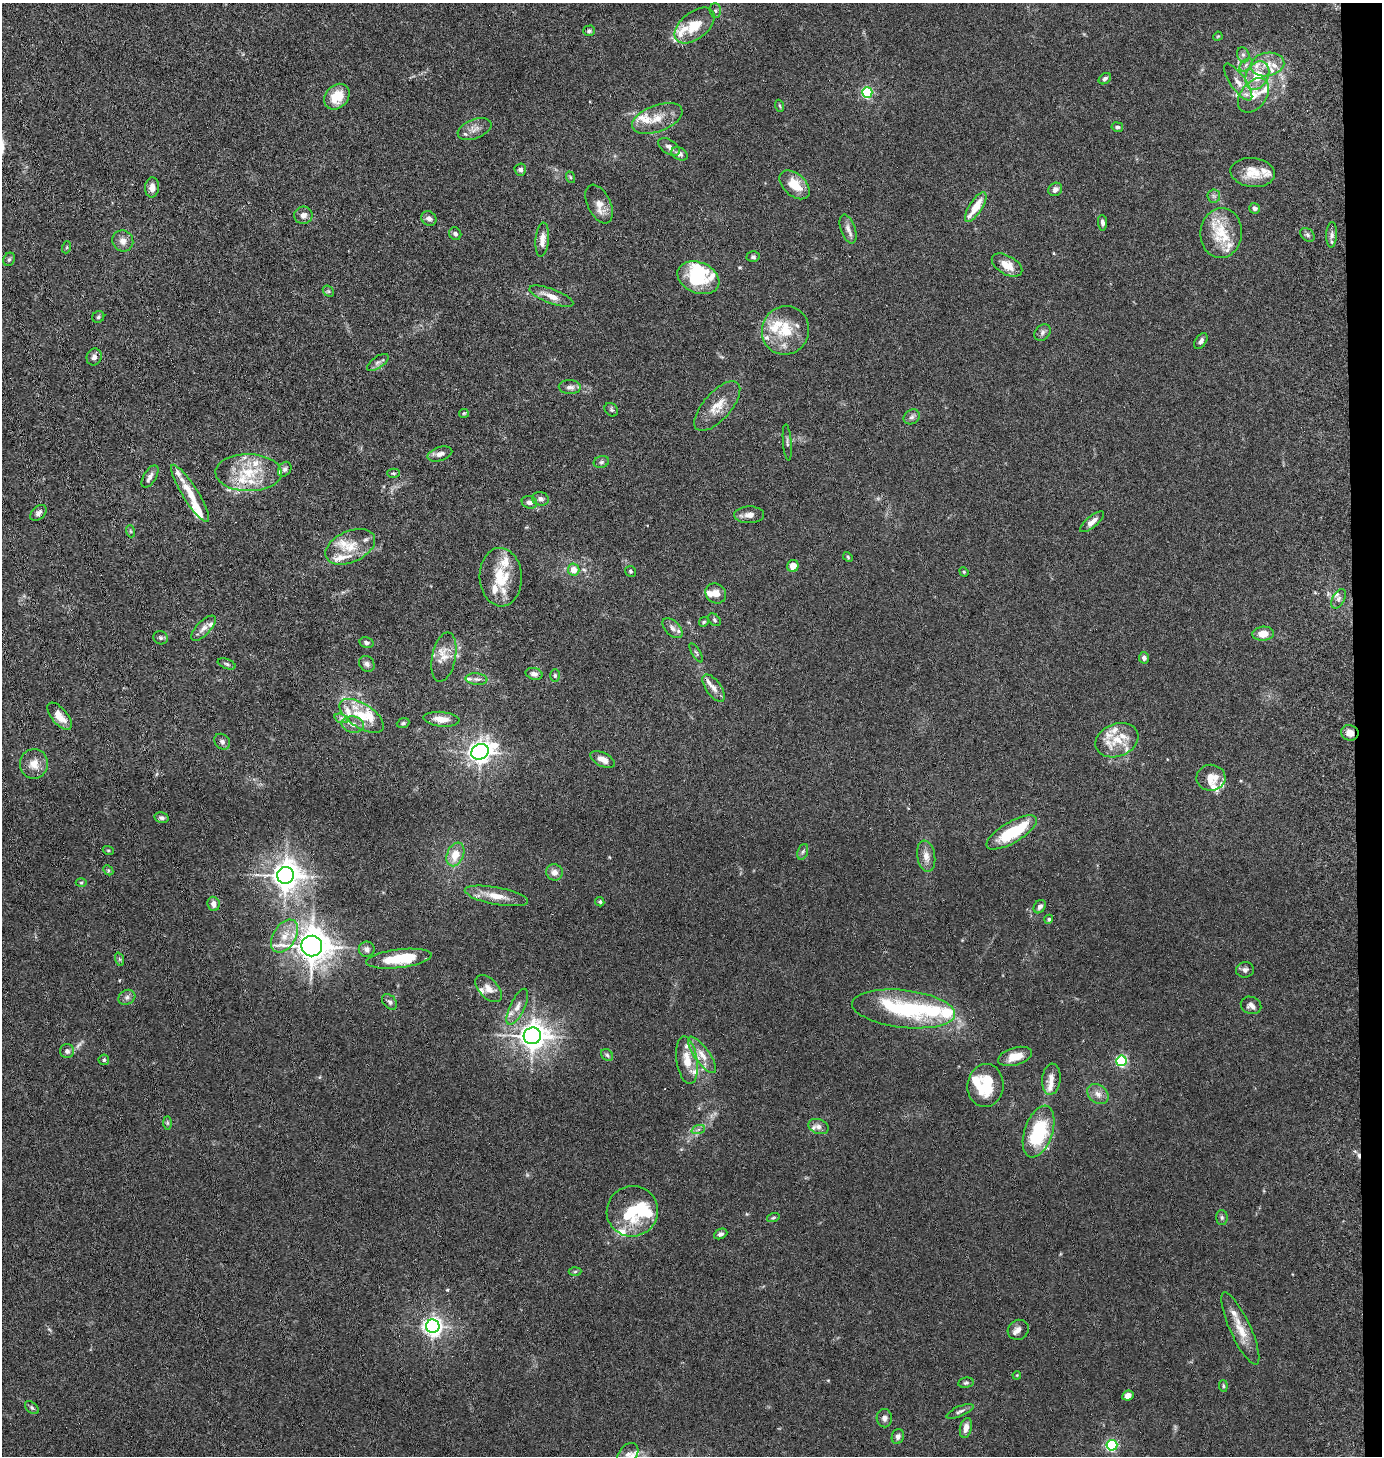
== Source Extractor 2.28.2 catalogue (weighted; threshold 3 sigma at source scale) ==
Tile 6 of 3 x 3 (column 3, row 2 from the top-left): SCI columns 2919-4298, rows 1463-2916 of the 4500 x 4376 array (HDU 1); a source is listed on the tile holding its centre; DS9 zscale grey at full resolution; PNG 1384 x 1458 px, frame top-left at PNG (2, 3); each listed source drawn as its Kron ellipse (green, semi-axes under 4 px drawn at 4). Shown black and unused: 2% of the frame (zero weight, under 5 of 10 exposures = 3% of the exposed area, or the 3 px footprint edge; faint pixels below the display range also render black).
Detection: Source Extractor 2.28.2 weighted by HDU 2 'WHT'; one run over the whole footprint, this tile lists its part. Background 0.0206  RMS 0.0018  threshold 0.00729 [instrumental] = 3 sigma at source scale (4.09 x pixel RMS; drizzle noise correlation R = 1.36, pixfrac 0.8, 0.05/0.05 arcsec/px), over >= 5 px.
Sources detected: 234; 1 too faint to see at this stretch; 5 inside a brighter object's white glare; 1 cosmic-ray / hot-pixel residue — neither listed nor drawn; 57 inside a brighter listed object's ellipse — not listed separately; the other 170 listed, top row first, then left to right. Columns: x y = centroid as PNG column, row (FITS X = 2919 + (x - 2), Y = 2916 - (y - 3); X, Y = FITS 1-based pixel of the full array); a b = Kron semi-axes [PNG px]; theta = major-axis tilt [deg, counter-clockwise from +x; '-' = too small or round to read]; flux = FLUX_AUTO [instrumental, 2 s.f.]
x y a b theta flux
715 11 7 5 -87 0.34
695 25 23 13 38 3.9
589 31 6 5 - 0.36
1218 36 5 3 - 0.15
1243 55 8 6 -68 0.48
1267 64 17 11 10 2.3
1246 65 8 4 46 0.44
1257 75 15 11 62 3.6
1105 79 7 5 36 0.43
1238 82 22 8 -55 1.6
867 92 5 5 - 17
1253 95 19 13 53 2.6
337 97 14 11 47 3.5
780 106 6 4 -70 0.21
657 118 26 13 21 2.9
1117 127 6 4 -10 0.36
474 129 18 9 21 1.3
669 147 12 7 -32 0.75
680 154 9 6 -29 0.82
520 170 6 6 - 0.54
1253 173 22 14 -7 3.1
570 177 6 3 -71 0.2
795 185 18 11 -42 3.1
152 187 10 7 86 1.1
1055 189 7 6 - 0.64
1214 196 7 6 - 0.46
599 204 21 11 -65 1.6
976 207 17 6 57 3.1
1255 208 5 5 - 0.52
303 215 9 8 - 0.93
429 218 8 7 - 0.75
1102 223 8 4 -85 0.53
848 229 15 7 -71 0.94
1221 233 25 20 84 5.4
455 234 6 5 - 0.47
1307 235 8 5 -42 0.41
1332 235 13 5 87 0.7
542 240 17 6 85 1.3
123 241 11 10 - 1.1
67 247 6 4 71 0.19
753 257 6 5 - 0.33
9 259 7 5 67 0.32
1007 265 17 9 -30 2.5
698 278 22 15 -23 6.3
328 291 6 4 -43 0.26
551 296 23 7 -21 1.8
98 317 6 5 - 0.29
785 330 24 23 - 5.8
1042 332 9 7 48 0.51
1201 341 9 5 55 0.51
94 357 8 7 - 0.74
378 362 12 5 36 0.6
570 387 11 7 -3 0.77
717 406 31 14 49 3.1
611 410 7 6 - 0.33
464 413 5 4 - 0.19
912 417 8 7 - 0.49
787 442 18 3 -85 0.38
440 454 13 7 18 0.77
601 462 8 6 16 0.37
285 469 8 6 57 0.49
248 473 33 18 -1 6.3
393 473 6 4 -1 0.24
150 477 12 6 58 0.76
190 493 33 7 -58 3.2
540 499 8 6 -9 0.62
529 502 8 6 -17 0.69
38 513 9 6 43 0.55
749 515 15 8 1 0.96
1092 522 15 5 40 1
130 531 6 4 -71 0.24
350 547 26 15 24 3.7
848 557 5 3 - 0.19
793 566 6 5 - 1.6
574 570 6 6 - 1.6
630 571 6 5 - 0.28
964 572 5 4 - 0.17
501 577 29 21 -87 5.7
716 593 11 9 -38 1.3
1338 599 10 6 62 0.58
714 620 7 5 -44 0.3
704 622 5 4 - 0.21
203 628 16 7 46 1
673 628 12 7 -44 0.75
1263 634 11 7 3 1.9
160 638 7 6 - 0.36
366 643 7 5 -14 0.4
696 653 11 3 -58 0.26
444 657 25 12 79 2.2
1144 658 6 5 - 0.67
227 664 9 5 -21 0.34
367 664 8 7 - 0.59
534 674 8 6 -14 0.62
555 675 6 5 - 0.31
476 679 11 5 -5 0.56
714 688 16 7 -54 1.1
60 716 16 8 -50 1.9
362 716 25 12 -33 4.1
341 718 7 4 -18 0.4
441 719 18 7 -5 1.7
403 723 6 4 20 0.32
353 724 11 8 -10 1
1350 733 9 7 -18 1.1
1117 740 22 16 21 3.7
222 742 8 7 - 0.49
480 752 9 7 27 100
603 759 13 6 -26 1.1
34 764 15 14 - 2
1211 778 14 13 - 2.6
161 818 7 5 -13 0.39
1012 832 29 10 30 7.5
108 850 5 3 - 0.17
803 852 8 5 70 0.35
455 854 12 8 67 2.6
926 856 15 9 -80 1.3
108 870 6 4 -46 0.21
554 872 8 8 - 1
285 875 8 8 - 190
81 882 5 3 - 0.2
496 896 32 8 -11 2.8
600 902 5 4 - 0.28
213 904 7 6 - 1
1040 907 7 5 56 0.64
1049 919 5 4 - 0.3
285 936 18 11 58 2.6
312 946 10 10 - 260
367 949 8 7 - 0.63
119 959 7 4 -71 0.25
399 959 33 9 7 6.1
1245 970 9 7 7 0.54
489 989 16 9 -46 1.3
127 997 9 7 29 0.63
390 1002 9 6 -50 0.47
1251 1005 10 8 -23 0.84
517 1007 20 7 64 1.4
904 1009 52 19 -6 13
532 1036 9 8 - 170
67 1051 7 7 - 0.52
607 1055 7 5 -45 0.32
702 1055 21 7 -54 1.8
1015 1056 17 9 16 2.2
104 1060 5 5 - 0.3
687 1060 24 10 -81 2.7
1121 1061 5 5 - 21
1051 1079 15 9 84 1.4
985 1085 21 18 85 6
1098 1094 11 9 -41 1.1
167 1123 7 4 -90 0.27
819 1127 10 7 -19 0.72
698 1130 7 4 20 0.35
1039 1132 27 14 71 11
632 1211 26 25 - 7.1
1222 1217 7 6 - 0.36
773 1218 6 4 18 0.23
721 1234 7 5 25 0.44
575 1271 6 4 2 0.24
433 1326 7 6 - 74
1240 1329 39 10 -65 3.3
1018 1330 11 10 - 0.98
1017 1375 4 3 - 0.14
966 1383 8 5 7 0.32
1223 1386 6 4 -82 0.23
1128 1395 6 4 28 1
32 1408 8 5 -41 0.35
960 1411 14 5 23 0.56
884 1418 9 7 -86 0.62
966 1428 10 6 78 1.2
898 1436 7 6 - 0.51
1112 1445 5 5 - 21
628 1454 12 9 51 0.99
Overlapping masked pixels (flux is a lower limit): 1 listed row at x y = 1350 733
Isophote crosses this tile's border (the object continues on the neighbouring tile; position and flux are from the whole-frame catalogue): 1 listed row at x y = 628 1454